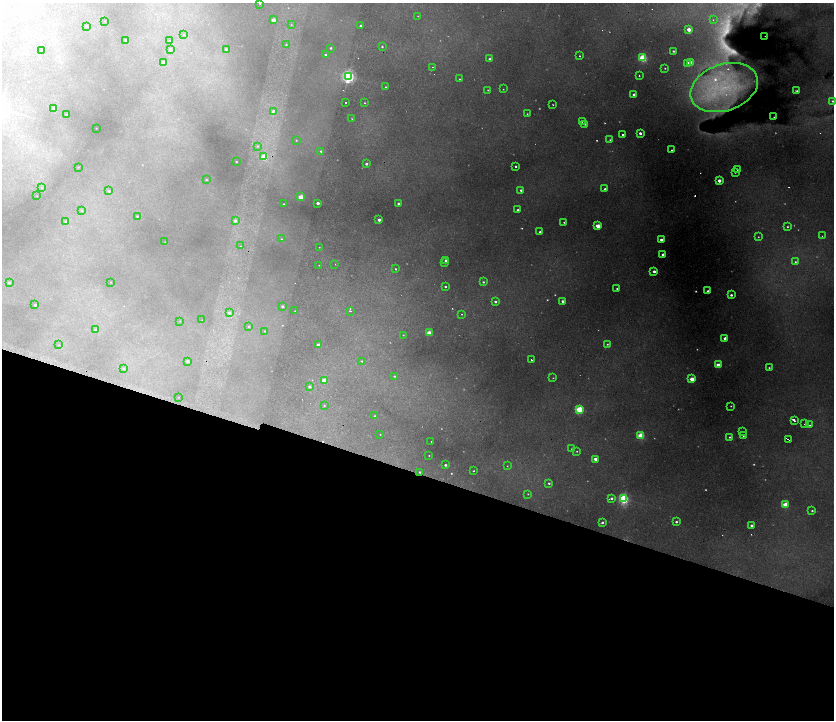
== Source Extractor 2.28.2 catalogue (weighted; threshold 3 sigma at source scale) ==
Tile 15 of 4 x 4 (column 3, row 4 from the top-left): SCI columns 3601-5264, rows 1-1435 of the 7074 x 5741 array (HDU 1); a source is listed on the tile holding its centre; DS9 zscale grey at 2 x 2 block average (1 PNG px = mean of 2 x 2 image px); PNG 836 x 722 px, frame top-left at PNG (2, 3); each listed source drawn as its Kron ellipse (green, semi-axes under 4 px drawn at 4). Shown black and unused: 34% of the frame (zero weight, under 2 of 4 exposures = <1% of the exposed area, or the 3 px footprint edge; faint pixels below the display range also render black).
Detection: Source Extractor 2.28.2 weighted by HDU 2 'WHT'; one run over the whole footprint, this tile lists its part. Background 0.273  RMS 0.013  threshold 0.0592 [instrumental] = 3 sigma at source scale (4.5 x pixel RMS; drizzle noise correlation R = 1.50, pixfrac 1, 0.05/0.05 arcsec/px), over >= 5 px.
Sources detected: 216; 32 too faint to see at this stretch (2 x 2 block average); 11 cosmic-ray / hot-pixel residue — neither listed nor drawn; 3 inside a brighter listed object's ellipse — not listed separately; the other 170 listed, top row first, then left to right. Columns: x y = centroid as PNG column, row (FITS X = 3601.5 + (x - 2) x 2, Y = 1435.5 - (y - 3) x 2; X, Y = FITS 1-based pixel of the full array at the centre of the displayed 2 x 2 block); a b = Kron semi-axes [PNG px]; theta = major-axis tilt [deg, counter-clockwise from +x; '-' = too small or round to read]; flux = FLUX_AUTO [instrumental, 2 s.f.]
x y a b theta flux
260 3 2 2 - 4.2
418 16 2 2 - 1.5
273 20 2 2 - 38
713 20 2 2 - 2.1
105 21 2 2 - 1.5
291 25 3 2 - 2.7
87 26 2 2 - 2.1
361 26 2 2 - 4.3
689 30 2 2 - 46
184 35 3 2 - 1.6
765 36 2 2 - 1.3
126 40 2 2 - 11
169 41 3 2 - 2.8
286 45 3 3 - 3.9
382 47 2 2 - 4.6
331 48 2 2 - 5.4
170 49 3 3 - 7.9
226 49 3 3 - 5.9
42 50 2 2 - 1.3
673 51 2 2 - 5.7
325 55 2 2 - 3.8
580 56 2 2 - 24
643 58 3 3 - 220
489 59 2 2 - 7.7
164 62 3 2 - 29
688 63 2 2 - 32
691 63 2 2 - 52
433 67 2 2 - 3.7
665 68 2 2 - 2.4
348 76 4 4 - 800
639 76 2 2 - 3.9
459 79 2 2 - 3.1
385 87 2 2 - 2.6
724 88 35 23 19 490
503 89 2 2 - 2.6
488 90 2 2 - 2.5
797 91 3 2 - 5.2
634 95 2 2 - 19
833 101 3 3 - 6
346 102 2 2 - 2.6
365 103 2 2 - 2
553 105 2 2 - 2.3
53 109 2 2 - 12
273 111 3 2 - 8.7
67 114 2 2 - 2.2
527 114 2 2 - 2
774 117 2 2 - 2.1
352 119 2 2 - 1.9
582 122 2 2 - 1.2
585 124 2 2 - 5.1
96 128 2 2 - 0.99
640 133 2 2 - 14
623 135 2 2 - 12
296 140 2 2 - 1.8
610 140 3 2 - 3.3
258 146 3 3 - 4.3
671 150 2 2 - 2.3
321 151 3 3 - 5
264 157 3 3 - 100
236 162 2 2 - 2.7
366 164 2 2 - 9.4
516 166 2 2 - 5.4
78 167 2 2 - 1.3
737 170 2 2 - 2.9
735 172 2 2 - 2.4
206 180 2 2 - 2.3
719 181 2 2 - 34
42 188 3 2 - 1.5
605 189 2 2 - 12
521 190 2 2 - 9.1
109 191 3 2 - 3.9
37 196 2 2 - 0.7
301 197 3 3 - 68
318 203 2 2 - 19
398 203 2 2 - 7.6
284 204 2 2 - 2.2
82 210 3 3 - 2.3
518 210 2 2 - 8.9
137 216 2 2 - 2.8
379 220 2 2 - 20
66 221 3 3 - 4.1
235 221 3 3 - 11
564 222 2 2 - 3.6
598 226 3 2 - 77
787 227 2 2 - 3.8
540 232 2 2 - 4.8
822 236 2 2 - 1.3
758 237 2 2 - 2.3
281 239 3 3 - 2.5
661 240 2 2 - 17
165 242 2 2 - 1.6
241 246 2 2 - 2.9
319 247 2 2 - 7.5
663 254 2 2 - 15
446 261 2 2 - 14
795 262 3 3 - 4.8
445 263 2 2 - 2.9
335 264 2 2 - 1.4
319 265 2 2 - 3.4
395 269 2 2 - 5.7
654 271 2 2 - 15
110 282 2 2 - 1
483 282 3 2 - 5.7
9 283 3 2 - 6.8
445 286 2 2 - 5.4
617 289 2 2 - 4.3
708 291 2 2 - 7.6
731 295 2 2 - 10
563 301 2 2 - 11
495 302 2 2 - 9.8
35 305 2 2 - 5.9
282 306 2 2 - 7.9
295 311 2 2 - 2
350 311 3 2 - 2.2
229 313 4 3 - 11
462 314 2 2 - 3
202 320 2 2 - 0.76
180 321 2 2 - 0.87
249 326 3 3 - 3.9
96 330 3 3 - 6
265 331 3 2 - 2.7
429 333 3 2 - 77
403 335 2 2 - 2.4
725 338 2 2 - 21
607 344 2 2 - 3.7
58 345 3 2 - 1.3
319 345 2 2 - 50
531 360 2 2 - 3.4
188 361 2 2 - 12
362 361 3 3 - 3.4
718 365 3 2 - 57
769 368 2 2 - 3.2
123 369 3 3 - 4
394 376 3 2 - 3.7
553 378 2 2 - 1.9
692 379 3 2 - 69
324 381 3 2 - 84
309 387 3 2 - 11
178 397 2 2 - 0.75
324 405 3 3 - 3.4
731 406 2 2 - 2.1
579 409 3 3 - 180
374 416 2 2 - 2.8
794 420 3 2 - 16
805 424 2 2 - 6.6
810 425 2 2 - 2.3
742 432 2 2 - 2.9
380 434 2 2 - 2.3
743 435 2 2 - 5.6
641 436 3 3 - 150
729 437 2 2 - 4.1
788 439 4 2 - 15
431 441 2 2 - 3.2
572 449 2 2 - 6
577 451 2 2 - 2.3
429 455 2 2 - 2
595 459 3 2 - 25
445 465 3 2 - 8.7
507 466 2 2 - 2.1
473 471 2 2 - 2.7
420 472 3 2 - 5.1
549 483 2 2 - 5.8
528 494 3 2 - 2.4
612 498 3 2 - 8.1
623 499 3 3 - 520
785 504 3 2 - 73
812 511 2 2 - 5
602 522 3 2 - 7.8
676 522 2 2 - 7
751 525 2 2 - 8.2
Overlapping masked pixels (flux is a lower limit): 2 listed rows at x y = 788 439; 420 472
Isophote crosses this tile's border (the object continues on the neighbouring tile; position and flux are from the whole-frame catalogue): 2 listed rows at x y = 260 3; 833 101